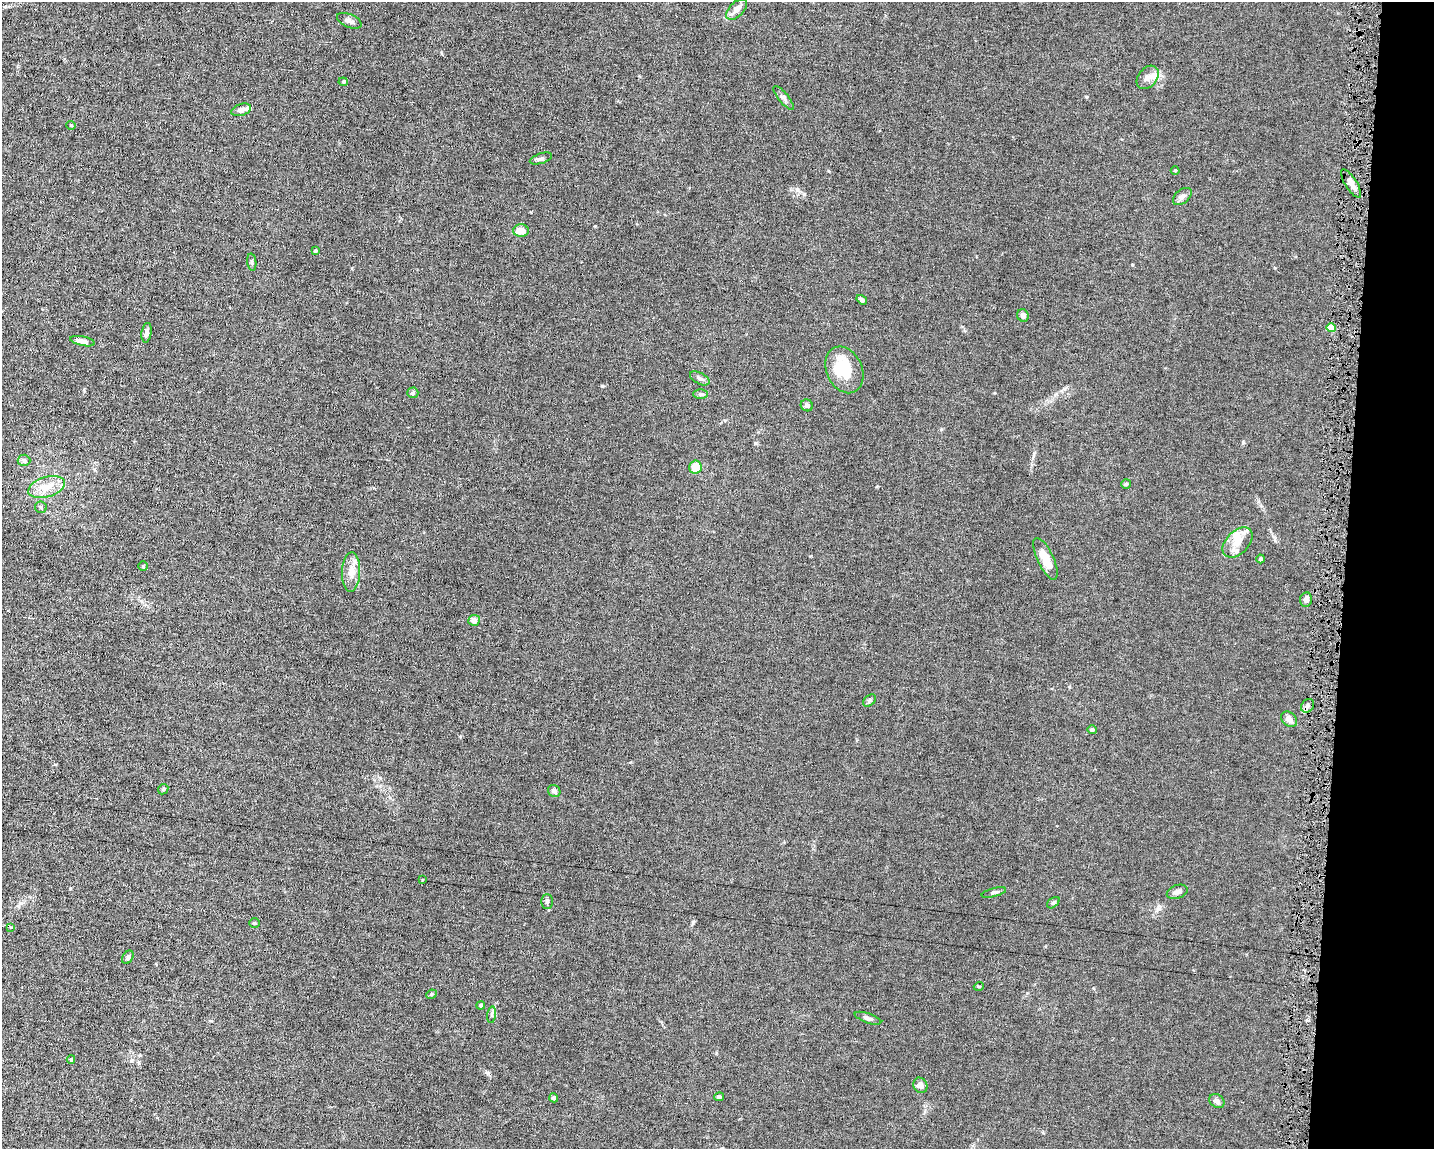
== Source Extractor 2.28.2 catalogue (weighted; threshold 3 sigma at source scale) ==
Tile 6 of 3 x 4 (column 3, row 2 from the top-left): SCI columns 3084-4515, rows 2297-3443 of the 4623 x 4591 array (HDU 1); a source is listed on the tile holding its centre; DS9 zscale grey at full resolution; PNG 1436 x 1151 px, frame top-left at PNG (2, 2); each listed source drawn as its Kron ellipse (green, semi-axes under 4 px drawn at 4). Shown black and unused: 6% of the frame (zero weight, under 4 of 8 exposures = <1% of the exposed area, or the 3 px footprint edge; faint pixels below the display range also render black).
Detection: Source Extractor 2.28.2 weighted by HDU 2 'WHT'; one run over the whole footprint, this tile lists its part. Background 0.0144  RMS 0.0024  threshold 0.00972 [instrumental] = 3 sigma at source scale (4.09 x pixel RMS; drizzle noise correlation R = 1.36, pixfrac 0.8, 0.05/0.05 arcsec/px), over >= 5 px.
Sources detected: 66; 2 inside a brighter object's white glare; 1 cosmic-ray / hot-pixel residue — neither listed nor drawn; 3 inside a brighter listed object's ellipse — not listed separately; the other 60 listed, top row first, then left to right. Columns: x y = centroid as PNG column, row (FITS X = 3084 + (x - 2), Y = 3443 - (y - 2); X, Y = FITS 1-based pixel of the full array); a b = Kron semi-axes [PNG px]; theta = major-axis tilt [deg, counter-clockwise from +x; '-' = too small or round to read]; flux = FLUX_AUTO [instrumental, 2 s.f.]
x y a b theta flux
737 9 13 7 44 1.5
349 21 13 6 -22 0.92
1148 77 13 9 51 1.6
343 82 4 4 - 0.23
784 98 14 5 -51 0.77
241 110 10 6 18 1.2
71 125 5 3 - 0.16
541 158 11 5 18 0.55
1175 170 4 3 - 0.17
1351 183 16 6 -58 1.6
1182 196 11 6 40 0.99
521 231 7 6 - 2.6
315 251 4 3 - 0.59
252 262 8 4 -83 0.36
862 300 6 4 -34 0.44
1023 315 6 5 - 0.79
1331 328 5 4 - 5
147 333 10 5 81 0.78
83 341 13 4 -12 1.1
844 370 24 17 -66 5.9
700 378 11 5 -28 0.69
413 393 5 5 - 0.38
701 394 7 5 1 0.52
807 405 6 5 - 0.74
24 460 6 5 - 0.49
695 467 6 6 - 3.8
1126 484 5 5 - 0.28
46 487 19 10 17 3.1
41 507 6 5 - 0.36
1238 542 18 11 45 2.7
1045 559 23 8 -64 3.9
1261 559 4 4 - 0.44
143 566 4 4 - 0.23
351 572 20 9 88 2.3
1306 600 7 6 - 0.82
474 620 6 5 - 1.3
869 700 7 5 41 0.41
1308 706 7 6 - 0.65
1289 719 9 6 -43 1.3
1092 730 5 4 - 0.49
163 789 6 4 46 0.27
554 791 7 5 -42 0.64
422 880 4 2 - 0.14
994 892 12 4 14 0.51
1177 892 11 6 21 0.96
547 901 7 5 90 0.45
1053 903 7 4 38 0.36
254 923 5 4 - 0.3
11 927 4 3 - 0.82
128 957 7 5 57 0.58
979 986 5 3 - 0.22
431 994 5 4 - 0.29
481 1005 4 4 - 0.34
492 1015 8 4 83 0.42
868 1018 14 5 -19 0.74
71 1059 4 4 - 0.25
920 1085 8 6 -57 1.1
719 1097 5 4 - 0.53
554 1098 4 4 - 0.46
1217 1101 8 6 -35 0.86
Unlisted compact peaks at least as high as the median listed source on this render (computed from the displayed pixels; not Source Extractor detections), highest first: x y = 602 386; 693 922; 488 1073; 797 189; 1243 442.